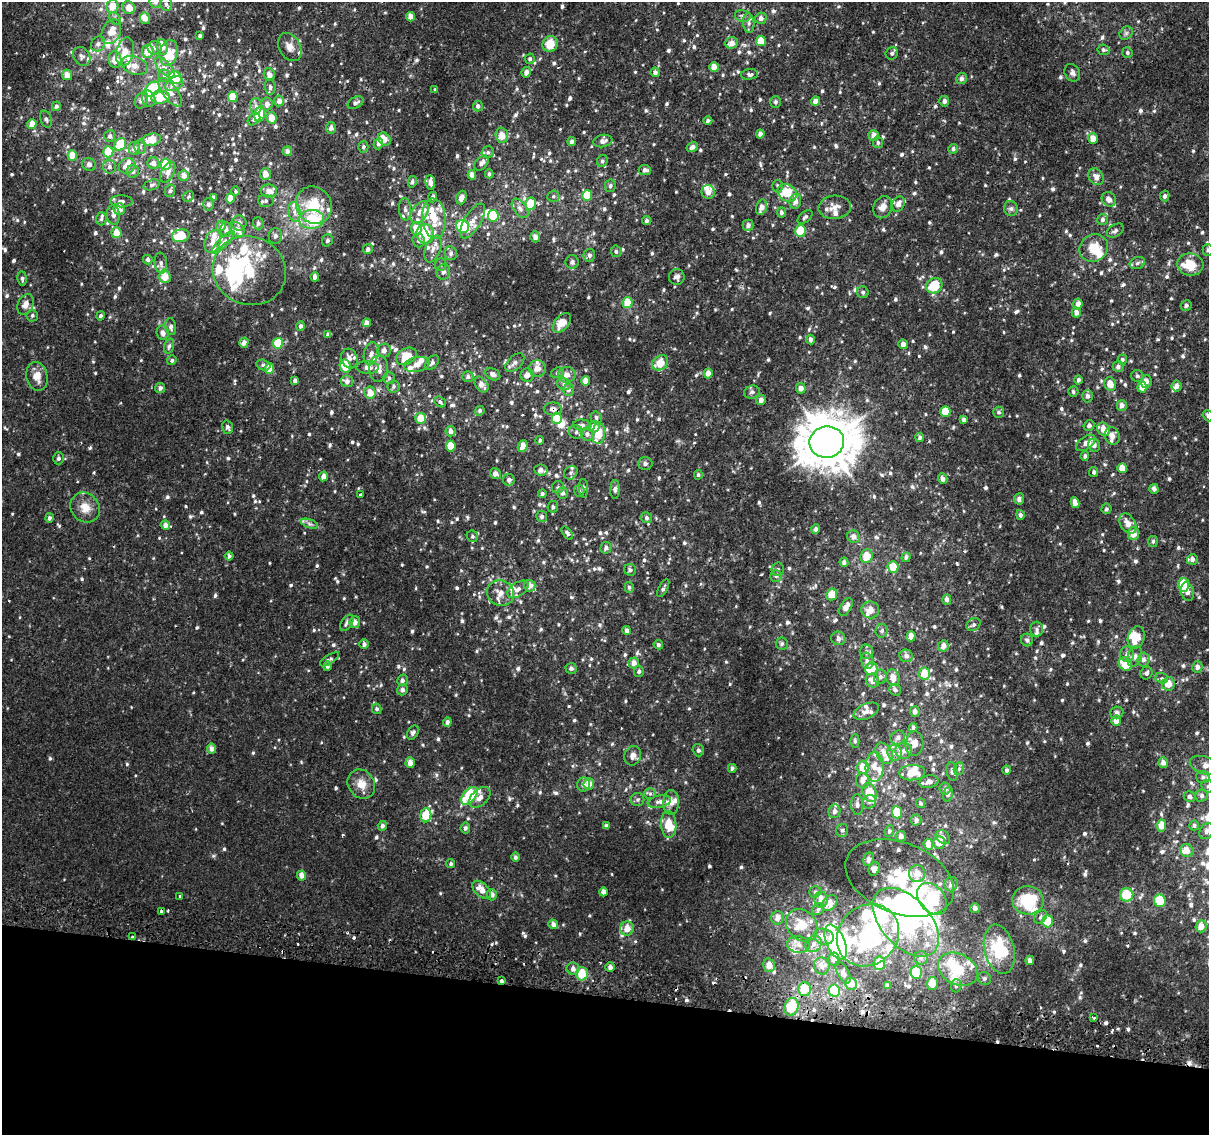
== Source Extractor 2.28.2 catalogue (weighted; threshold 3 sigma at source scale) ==
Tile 15 of 4 x 4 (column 3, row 4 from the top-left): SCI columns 2418-3624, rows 263-1395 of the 4843 x 5116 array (HDU 1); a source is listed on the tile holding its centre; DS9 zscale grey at full resolution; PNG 1211 x 1137 px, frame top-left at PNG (2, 2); each listed source drawn as its Kron ellipse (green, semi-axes under 4 px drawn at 4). Shown black and unused: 12% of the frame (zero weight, under 2 of 3 exposures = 2% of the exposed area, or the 3 px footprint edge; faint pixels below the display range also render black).
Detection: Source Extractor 2.28.2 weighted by HDU 2 'WHT'; one run over the whole footprint, this tile lists its part. Background 0.00726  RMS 0.003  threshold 0.0135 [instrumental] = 3 sigma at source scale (4.5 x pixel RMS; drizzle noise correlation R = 1.50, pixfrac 1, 0.0396/0.0396 arcsec/px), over >= 5 px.
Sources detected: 1061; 10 inside a brighter object's white glare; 13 cosmic-ray / hot-pixel residue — neither listed nor drawn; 94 inside a brighter listed object's ellipse — not listed separately; of the other 944, all 500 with FLUX_AUTO >= 0.624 (the completeness limit of this list) listed and drawn (444 fainter detections not listed), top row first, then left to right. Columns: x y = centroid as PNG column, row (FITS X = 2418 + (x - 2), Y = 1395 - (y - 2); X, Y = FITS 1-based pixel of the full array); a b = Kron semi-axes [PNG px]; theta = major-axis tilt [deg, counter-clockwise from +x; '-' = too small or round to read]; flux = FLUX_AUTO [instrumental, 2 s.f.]
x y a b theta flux
155 2 6 6 - 1.2
166 4 7 6 - 0.81
112 6 7 6 - 4
129 8 7 6 - 3.3
743 16 8 6 -13 0.91
410 17 4 4 - 2.7
115 18 7 5 -48 0.78
145 18 6 5 - 2.1
761 18 6 5 - 1.3
749 23 9 5 -85 1.1
111 32 13 9 65 3.3
1126 33 7 6 - 0.76
200 36 4 3 - 0.69
761 41 5 5 - 5.9
732 43 6 5 - 1.8
98 44 8 6 52 1.2
550 44 8 7 - 5.6
162 47 8 5 -79 2.6
290 47 15 10 -62 2.3
155 48 7 6 - 1
1103 50 6 5 - 0.65
148 51 6 6 - 3.8
125 52 14 8 76 4.5
169 53 13 8 75 5.7
892 53 6 6 - 0.82
1127 53 5 5 - 0.63
82 56 10 8 -56 1.1
530 59 5 5 - 0.73
115 60 8 6 -81 3.5
134 65 13 9 -20 2.1
164 67 13 6 -46 1.6
714 67 5 4 - 3.8
526 72 5 4 - 1.8
655 72 5 4 - 1.1
1072 73 9 7 -60 1
749 74 8 5 6 1
67 75 5 5 - 2.4
269 75 6 5 - 1.6
164 76 6 6 - 0.82
176 78 7 5 -50 15
961 79 5 5 - 0.98
174 84 9 6 29 1.7
270 87 7 5 -83 0.78
152 89 8 6 50 21
435 90 3 3 - 0.67
170 92 17 7 -53 2.6
160 97 9 6 4 6
233 97 5 5 - 5.4
149 99 8 6 -70 1.3
141 100 8 6 63 1.2
279 101 5 5 - 1.6
816 101 4 4 - 2.1
944 101 5 5 - 1.1
776 102 6 5 - 0.74
355 103 8 5 27 1.1
267 104 6 6 - 1.7
56 106 5 4 - 0.71
256 106 8 6 -89 1
478 106 5 5 - 1
260 114 8 5 77 10
272 118 6 5 - 3.4
46 119 9 5 -70 0.83
254 119 7 5 45 0.83
708 121 4 4 - 0.8
32 124 5 4 - 3.3
331 128 6 5 - 1.3
760 134 4 4 - 1.4
502 135 7 6 - 3.3
874 135 5 5 - 2.1
110 136 6 5 - 0.98
1093 138 5 5 - 2.8
384 139 7 5 -53 2.6
151 140 9 6 15 4.6
572 141 4 4 - 1
603 141 10 6 12 1.6
878 142 6 5 - 0.7
378 144 5 4 - 0.93
120 145 7 5 60 7.6
140 147 7 6 - 0.72
363 147 6 5 - 0.71
692 147 6 4 35 1.3
134 148 6 5 - 1.6
953 149 5 5 - 0.73
287 151 5 4 - 1.1
108 152 5 5 - 7.8
488 152 6 6 - 0.73
72 156 5 4 - 3.9
602 161 6 5 - 0.72
153 163 6 6 - 1.5
481 163 8 5 49 1.4
89 164 7 6 - 1
166 164 5 5 - 12
127 166 8 7 - 2.7
109 167 7 6 - 1
645 170 6 5 - 1.1
133 171 6 6 - 1.2
168 172 11 6 63 1.9
265 174 6 5 - 2.2
489 174 4 3 - 0.66
184 175 5 5 - 2.3
472 175 5 4 - 2
1096 177 9 7 -57 1.8
412 182 6 4 78 0.74
430 182 7 5 -84 2
152 185 8 5 18 0.69
610 186 6 5 - 0.75
778 186 6 5 - 0.7
170 191 6 5 - 0.75
235 191 5 4 - 0.64
269 191 8 6 -4 2.2
708 192 7 6 - 2
787 193 10 8 -35 5.9
587 195 5 5 - 7.7
553 196 6 5 - 0.68
1165 196 5 4 - 0.87
188 197 6 5 - 0.63
213 197 4 4 - 0.72
433 197 5 4 - 0.86
461 197 7 5 72 1.9
230 198 5 4 - 4.3
1109 199 8 6 -46 1.8
121 201 11 6 0 1.1
266 201 8 6 -4 0.96
795 201 7 5 79 1.6
208 204 6 5 - 0.96
531 204 6 5 - 5.7
898 204 8 6 63 2.1
314 205 19 17 -58 10
761 207 8 5 74 2.3
835 207 16 11 4 2.8
883 207 11 9 64 2.2
520 208 11 6 -54 1.4
1011 208 7 7 - 0.81
119 209 6 5 - 2.7
405 209 11 6 -84 1.1
294 212 10 6 -81 1.5
420 212 12 7 56 2.4
781 212 5 4 - 0.81
113 215 9 6 -84 1.2
493 216 6 5 - 8.4
805 217 9 5 42 0.75
101 219 6 5 - 0.72
312 219 12 9 3 14
434 219 20 11 -84 6.9
1103 219 5 5 - 0.81
473 221 20 8 59 2.9
646 221 4 4 - 0.79
239 223 7 7 - 1.1
258 223 6 5 - 0.91
748 225 5 5 - 1.1
221 226 5 5 - 1.2
463 227 7 6 - 16
416 229 6 5 - 3.9
226 230 7 5 89 1
237 230 8 6 -47 1.8
801 231 5 5 - 15
1115 231 9 6 35 0.9
116 233 5 5 - 3.6
425 234 10 8 -81 11
181 236 9 6 11 6.7
275 236 8 7 - 1.1
535 237 5 5 - 1.6
327 240 6 5 - 0.78
419 240 7 6 - 1
213 241 12 7 73 2.3
223 242 15 5 44 1.4
1094 248 15 13 38 5.6
368 249 5 4 - 0.93
433 249 14 7 70 2.1
1208 250 6 5 - 0.72
616 251 6 5 - 0.63
451 253 7 6 - 1.1
589 255 6 5 - 0.97
148 259 5 4 - 0.75
572 262 6 6 - 0.97
161 263 10 6 -83 1.1
1137 263 8 6 19 0.79
441 265 6 5 - 0.65
1190 265 13 11 -7 6.2
249 270 37 34 -25 20
443 272 8 7 - 1.1
165 276 7 6 - 3.8
315 277 5 4 - 1.1
677 277 8 8 - 1
22 279 7 4 -84 0.64
934 286 8 7 - 9.5
863 292 6 5 - 0.78
627 302 5 5 - 5.5
25 304 10 7 64 1.9
1078 304 5 4 - 1.8
1186 305 5 5 - 0.64
1076 312 5 4 - 1.4
32 315 6 5 - 0.66
101 316 5 4 - 0.75
367 323 4 4 - 1.9
562 323 11 7 49 3.7
301 326 4 4 - 0.82
171 327 8 5 -82 1.1
163 333 7 6 - 1.5
328 334 4 3 - 1
811 339 5 4 - 1.2
244 343 5 4 - 1.7
278 343 5 5 - 7.7
903 344 5 4 - 1.6
169 346 7 5 74 0.73
384 351 7 7 - 1.3
371 353 12 7 76 1.5
406 356 11 8 31 7
349 359 10 8 -71 1.7
1122 359 5 5 - 0.66
172 360 5 4 - 0.63
432 363 8 5 50 1
515 363 11 6 44 1.2
660 363 9 6 38 4.8
417 364 13 7 12 2.2
263 365 7 5 -15 0.67
345 366 7 5 -81 5.8
1118 366 5 5 - 0.89
367 367 11 6 -2 1.5
379 368 13 9 86 2.5
537 368 8 8 - 2.3
269 369 5 4 - 3.7
557 373 6 5 - 0.7
708 373 5 4 - 2
493 374 8 5 -29 1
527 375 7 6 - 1.9
567 375 9 8 - 2
37 376 14 10 -79 3.3
1137 376 6 6 - 0.66
468 377 5 5 - 0.86
389 378 6 6 - 0.75
1079 380 4 4 - 0.74
295 381 4 3 - 0.88
347 381 6 6 - 1.4
585 381 5 4 - 2.7
1146 382 6 5 - 1.9
564 384 7 5 -24 0.76
1110 384 7 6 - 2.7
481 385 9 6 -53 2.1
393 386 6 6 - 0.69
1177 386 5 5 - 1.2
1142 387 5 4 - 2.9
160 388 5 5 - 1.1
801 388 5 5 - 1.7
569 390 6 5 - 1.1
1073 391 5 5 - 0.64
752 392 8 6 16 0.85
370 393 6 5 - 3.1
1087 396 6 5 - 0.97
761 400 5 5 - 1.5
440 402 6 4 -40 0.69
1122 405 5 5 - 1.4
553 409 9 6 0 1.4
480 411 5 4 - 0.71
945 411 5 5 - 7.5
999 412 5 5 - 0.72
1208 416 6 5 - 0.9
596 417 6 5 - 0.67
421 418 5 5 - 3.7
557 418 6 5 - 14
964 420 4 4 - 1
582 425 8 5 -4 1.1
1089 425 5 5 - 0.96
228 427 7 5 -74 0.91
594 427 6 5 - 2
1104 429 7 5 -56 2.9
451 431 5 5 - 1.5
576 432 7 6 - 0.93
599 433 10 6 83 6.4
587 434 6 6 - 1.2
1112 436 9 7 -66 2
920 437 4 4 - 0.87
540 440 4 4 - 0.67
827 442 17 15 9 1100
1086 443 11 6 36 1.7
1094 445 6 5 - 1.2
451 446 5 4 - 5.4
523 446 6 4 65 2.5
1085 456 4 4 - 0.84
58 458 6 5 - 0.69
645 464 7 6 - 0.84
1122 468 5 4 - 3.1
541 470 7 5 -6 1.4
1094 472 5 4 - 0.7
571 473 7 6 - 0.87
495 474 5 5 - 1.6
698 475 5 4 - 0.62
323 476 5 4 - 1.9
943 479 5 4 - 1.3
509 480 6 6 - 1.1
558 487 6 6 - 0.65
583 488 9 4 -87 0.64
615 489 9 5 90 0.77
1154 489 5 4 - 1.2
579 491 6 5 - 0.63
563 493 6 5 - 1.2
542 494 4 4 - 0.68
360 495 3 3 - 1.2
1019 499 5 5 - 1.2
1075 503 5 4 - 2.7
553 507 6 5 - 0.65
85 508 16 14 -46 3.7
1106 509 5 5 - 0.67
1020 515 5 4 - 0.87
542 517 5 5 - 0.86
49 518 4 4 - 0.88
647 518 5 5 - 0.84
1128 523 11 7 -59 2.3
309 524 9 4 -19 0.81
165 525 4 4 - 1.9
816 529 5 4 - 0.86
567 533 8 4 -51 0.73
1133 534 6 5 - 3
472 536 6 5 - 0.67
854 537 6 6 - 1.5
1153 541 5 5 - 0.75
606 548 6 5 - 1.1
229 556 4 4 - 0.78
867 556 7 6 - 4.3
906 557 5 4 - 0.74
1192 559 5 5 - 1.2
844 562 5 4 - 0.84
893 567 6 5 - 4.7
778 569 7 6 - 0.72
630 570 6 5 - 0.74
776 576 6 6 - 0.64
1184 585 7 5 86 8.2
530 586 6 5 - 2
629 587 5 4 - 0.69
663 588 9 4 61 0.69
518 589 12 7 34 1.6
1187 592 9 6 -77 1.4
501 593 14 12 -30 3.4
832 594 6 5 - 4.8
947 599 5 4 - 1.1
846 607 9 5 61 2.4
870 610 9 8 - 2.5
355 622 6 5 - 1.5
347 623 9 5 57 0.95
973 624 7 6 - 0.79
1037 629 7 6 - 0.86
627 630 4 4 - 1.1
882 631 7 6 - 0.89
911 636 5 4 - 2.5
1136 637 11 8 73 5.3
838 638 7 6 - 1.2
1027 640 6 6 - 0.9
364 644 5 4 - 1.1
782 644 6 6 - 0.7
658 645 5 4 - 0.77
943 646 6 5 - 1.7
866 652 7 6 - 0.97
1127 654 8 7 - 1.4
906 656 6 6 - 1.2
1135 657 10 7 72 1.3
329 659 11 4 33 0.67
1143 660 7 6 - 1.2
867 661 8 6 -76 0.95
634 663 5 5 - 1.7
1125 664 7 6 - 6.9
327 666 5 4 - 0.77
1197 667 6 5 - 1.1
571 668 5 5 - 0.86
871 669 6 6 - 5.8
639 671 5 5 - 0.78
924 673 6 5 - 5.2
1146 673 6 6 - 0.89
880 677 7 6 - 0.95
893 677 8 6 -74 2.6
1162 678 6 5 - 0.64
402 680 6 5 - 0.91
872 681 7 6 - 2.4
1168 684 7 6 - 3
402 690 5 5 - 1.2
895 690 6 5 - 0.77
377 709 5 5 - 0.67
866 711 13 7 23 1.7
915 712 5 5 - 1
1117 712 6 6 - 1
1116 721 5 5 - 2.2
447 722 5 4 - 0.99
913 728 4 4 - 0.82
413 733 7 5 60 0.91
898 738 7 6 - 1.1
855 741 7 4 -89 0.63
914 744 12 9 86 2.2
211 749 5 4 - 1.9
698 750 6 5 - 0.74
904 751 8 8 - 1.5
884 753 11 7 -59 2.5
895 753 8 7 - 1.5
633 756 10 8 72 1.6
410 763 5 4 - 2.2
1163 763 5 5 - 1.5
1205 765 16 9 -17 2.8
863 767 6 5 - 4.3
875 767 15 9 89 3.1
732 768 4 4 - 0.69
959 769 6 5 - 0.63
1007 770 4 4 - 0.84
952 771 9 5 -80 1
912 773 13 7 4 5
1203 777 7 6 - 0.92
863 781 8 6 -78 1.7
929 782 10 6 11 1.6
361 784 15 13 -58 3.7
584 784 7 6 - 1.4
589 784 5 5 - 2.8
1208 786 7 6 - 0.82
945 789 6 5 - 0.75
870 793 10 6 -72 6.5
650 794 6 5 - 0.63
948 794 7 4 74 0.68
469 796 10 6 50 16
1202 796 6 6 - 0.8
480 797 13 8 44 2.3
1190 797 6 5 - 0.8
638 800 7 6 - 0.7
659 802 12 6 11 1.5
671 802 12 8 90 2.3
869 802 7 6 - 0.89
920 803 5 4 - 0.63
857 805 10 6 -87 1.3
834 811 7 6 - 1.1
897 812 6 5 - 7.4
426 815 7 5 84 5.9
916 820 5 5 - 1
669 824 13 7 -87 5.9
1194 825 5 5 - 0.67
382 826 5 4 - 0.95
606 826 4 4 - 0.92
1161 826 6 4 85 3.1
465 828 5 4 - 0.76
842 830 6 5 - 0.67
889 831 6 5 - 0.65
1206 831 8 6 57 1.1
901 836 5 5 - 1.4
943 837 8 6 -39 0.87
939 842 6 6 - 3.8
928 844 5 5 - 2.9
1187 850 7 6 - 2.2
515 857 5 4 - 0.7
869 859 7 5 78 1
451 864 4 4 - 0.62
874 869 7 5 66 1.1
917 874 8 8 - 3
302 875 5 4 - 2
900 878 57 35 -21 22
951 884 7 7 - 1.3
481 890 11 6 -42 3
603 892 4 4 - 1.6
815 892 6 5 - 0.68
492 895 5 5 - 1.3
1127 895 6 6 - 7.1
180 896 4 3 - 1
932 899 18 12 -50 14
821 900 8 6 87 3.2
1028 900 16 14 -2 14
1160 901 6 6 - 7.8
830 903 9 6 45 2.7
975 908 5 5 - 1.1
818 909 6 5 - 0.65
161 912 3 3 - 4.2
1041 917 7 5 45 0.8
777 918 7 6 - 2
1048 921 6 5 - 7.9
906 922 41 24 -47 47
553 924 5 4 - 1.4
802 925 17 14 -49 5.7
1201 926 6 5 - 2.3
627 929 7 6 - 3.2
868 935 33 29 45 36
132 937 3 3 - 0.77
824 937 10 7 -18 2.8
836 942 19 9 -66 26
813 944 8 7 - 1.4
798 945 11 8 -7 1.7
999 949 25 15 -76 15
921 958 7 6 - 0.98
834 959 6 5 - 1.9
1030 960 4 4 - 1.3
879 963 7 6 - 5.2
769 965 7 6 - 2.4
822 966 8 7 - 1.6
610 967 5 4 - 1.5
573 969 6 6 - 1.3
958 969 21 15 -28 9.2
843 972 12 6 -61 0.99
916 972 6 5 - 8.9
582 974 6 6 - 5.9
984 978 7 6 - 0.7
501 981 3 3 - 3.5
932 983 6 5 - 3.4
851 984 6 6 - 3
887 986 4 4 - 1.1
956 986 7 5 88 0.73
805 989 6 6 - 5.9
834 990 6 5 - 21
791 1007 9 7 72 7.3
1094 1018 3 3 - 1
Overlapping masked pixels (flux is a lower limit): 5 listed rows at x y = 660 363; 553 409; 132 937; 501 981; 791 1007
Isophote crosses this tile's border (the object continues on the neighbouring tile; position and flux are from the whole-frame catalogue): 6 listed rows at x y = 155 2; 1208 250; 1208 416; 1205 765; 1208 786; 1206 831